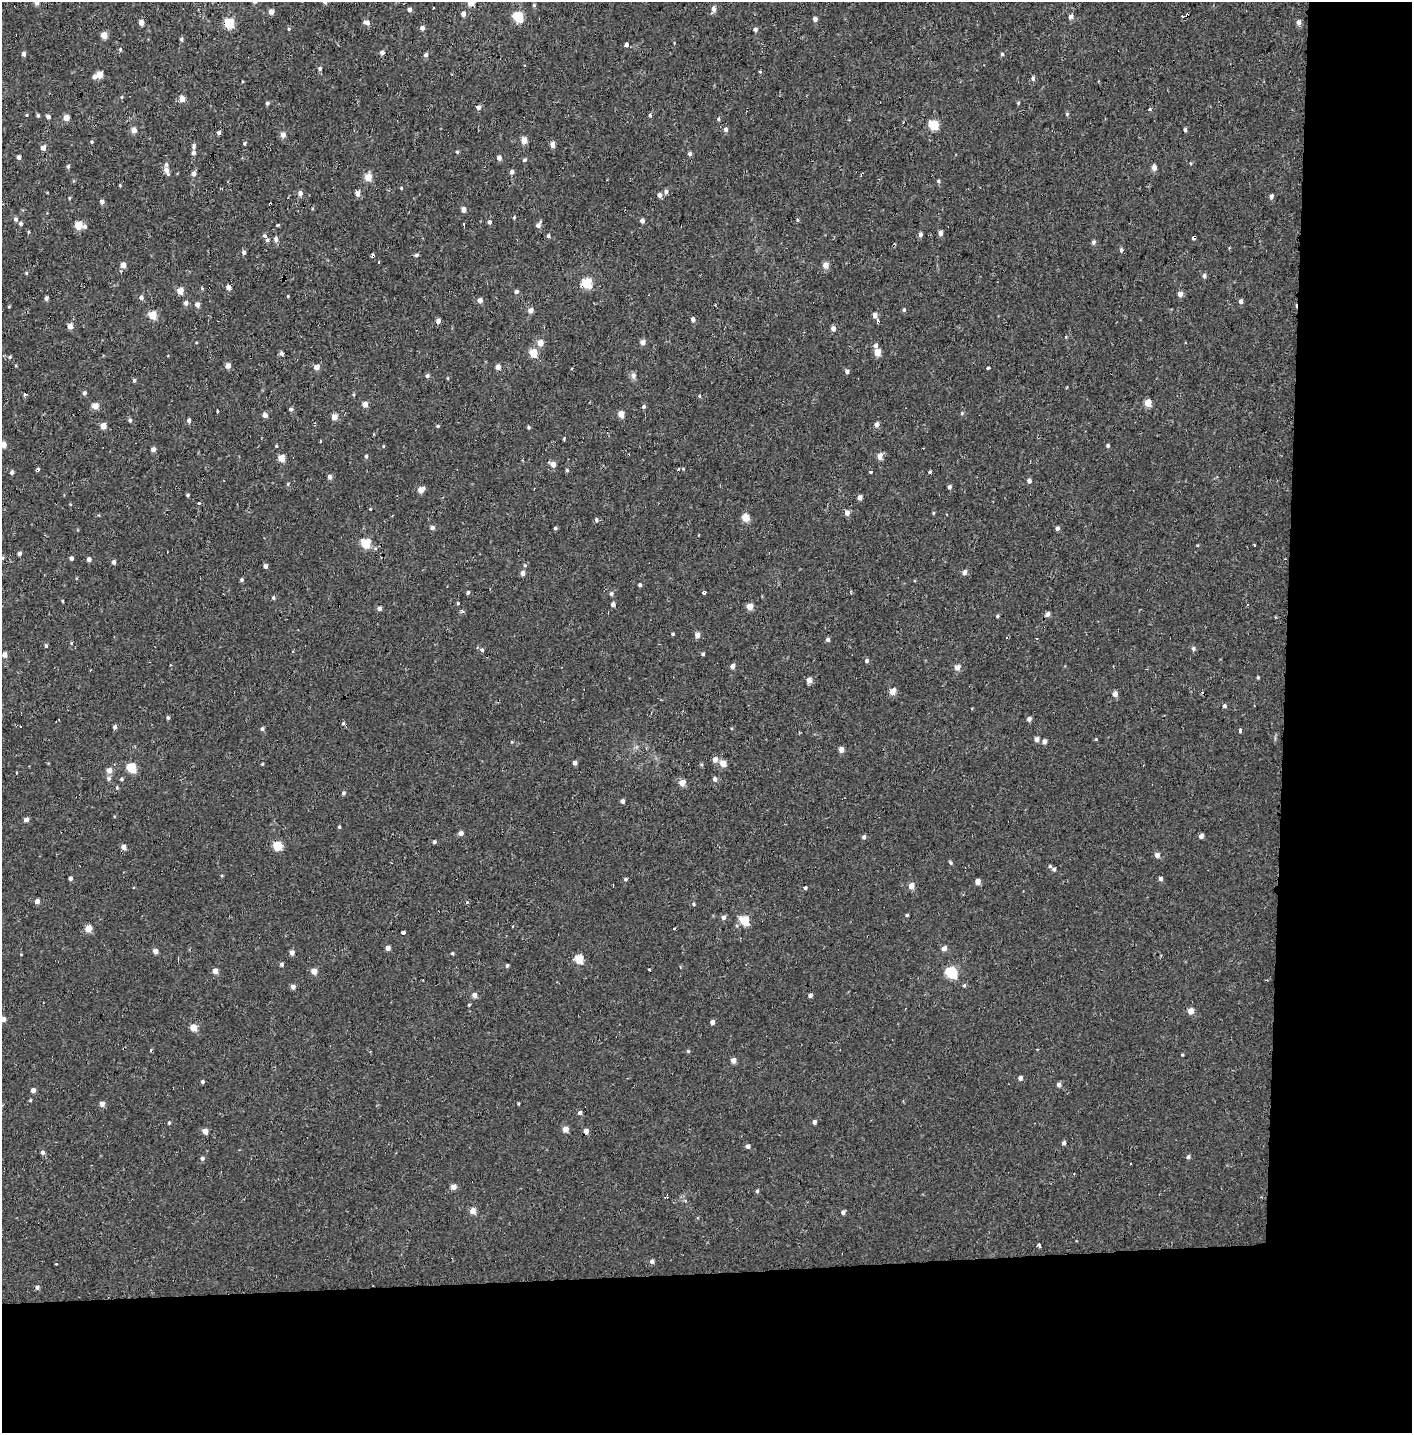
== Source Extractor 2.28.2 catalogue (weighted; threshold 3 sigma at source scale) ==
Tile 9 of 3 x 3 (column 3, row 3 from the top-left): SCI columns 2836-4245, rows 163-1593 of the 4245 x 4554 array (HDU 1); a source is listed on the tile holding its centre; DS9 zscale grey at full resolution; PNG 1414 x 1435 px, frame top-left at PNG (2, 2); no overlay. Shown black and unused: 19% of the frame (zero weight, under 2 of 3 exposures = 3% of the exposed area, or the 3 px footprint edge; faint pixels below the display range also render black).
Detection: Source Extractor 2.28.2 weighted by HDU 2 'WHT'; one run over the whole footprint, this tile lists its part. Background 0.00104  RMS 0.0035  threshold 0.0158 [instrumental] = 3 sigma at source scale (4.5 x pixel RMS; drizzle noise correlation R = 1.50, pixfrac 1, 0.0396/0.0396 arcsec/px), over >= 5 px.
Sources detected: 346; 20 cosmic-ray / hot-pixel residue — not listed; the other 326 listed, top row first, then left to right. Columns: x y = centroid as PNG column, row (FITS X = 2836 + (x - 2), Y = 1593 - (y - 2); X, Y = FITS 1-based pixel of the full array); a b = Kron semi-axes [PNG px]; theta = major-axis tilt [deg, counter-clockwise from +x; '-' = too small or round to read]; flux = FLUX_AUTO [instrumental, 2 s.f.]
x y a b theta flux
36 2 4 4 - 3.5
471 3 5 4 - 6.1
534 5 5 4 - 0.46
713 9 5 4 - 2
409 10 5 4 - 1.1
271 12 4 4 - 2.5
463 14 5 4 - 1.7
1071 16 5 4 - 1.8
518 17 5 5 - 21
815 19 4 4 - 1.4
141 22 4 4 - 2.6
366 22 7 5 -14 2
1299 22 5 5 - 1.4
229 23 5 5 - 21
422 28 5 4 - 1.4
289 29 4 4 - 0.38
755 29 5 4 - 0.94
104 35 5 4 - 5
182 40 5 4 - 0.57
626 44 4 3 - 4.5
120 50 5 4 - 0.49
382 53 5 4 - 1.3
24 54 5 4 - 1.1
1002 54 4 4 - 0.47
426 55 5 4 - 1.1
320 69 5 4 - 0.6
760 72 5 3 - 0.32
99 75 5 4 - 4.9
94 77 6 5 - 1.1
1033 78 6 5 - 0.76
122 97 5 3 - 0.31
182 99 5 4 - 3.4
267 103 5 4 - 0.58
1018 103 5 3 - 0.35
478 107 5 5 - 1.2
1150 109 4 3 - 0.6
1067 114 5 4 - 0.44
27 115 4 3 - 0.29
38 115 4 4 - 0.5
650 115 5 4 - 0.59
48 117 5 4 - 1.1
66 118 4 4 - 4.1
718 119 5 4 - 0.42
933 125 5 5 - 18
726 129 5 5 - 0.96
134 130 5 5 - 2.5
218 133 4 4 - 0.92
283 135 5 5 - 2
524 140 5 4 - 4.3
92 142 4 4 - 0.37
244 143 4 3 - 0.49
552 145 6 4 -88 1.9
194 146 8 5 77 0.82
43 148 5 4 - 2.1
457 152 4 4 - 0.39
193 153 5 5 - 0.97
690 154 5 4 - 0.82
19 157 4 4 - 1.2
499 158 5 4 - 1.7
525 160 6 4 20 0.46
166 164 5 4 - 0.61
68 166 6 4 75 0.55
1154 168 5 5 - 2
166 170 6 4 -67 2.6
512 172 5 4 - 1
194 173 5 5 - 1.5
368 177 5 5 - 6.3
938 181 5 4 - 0.47
120 185 5 3 - 0.3
401 188 4 3 - 0.3
666 192 6 5 - 1
300 193 6 5 - 1.4
358 193 5 4 - 2.4
659 195 5 4 - 1.3
1271 197 5 4 - 1.2
102 201 4 4 - 1.3
464 209 5 4 - 2.1
514 217 4 4 - 0.33
16 219 5 5 - 0.87
797 220 5 3 - 0.39
642 221 4 4 - 1.3
489 222 5 4 - 0.97
21 223 5 4 - 0.73
78 225 5 5 - 8.5
538 225 7 5 58 1.4
85 226 6 5 - 0.75
28 232 5 3 - 0.29
940 233 4 4 - 1.6
920 235 5 4 - 1.1
264 236 6 5 - 0.63
548 236 4 4 - 0.7
1194 238 4 3 - 11
276 239 5 4 - 1.4
267 240 5 4 - 0.72
1093 242 6 4 77 0.81
1121 250 5 4 - 0.8
244 252 5 4 - 0.96
373 255 4 3 - 2.2
416 255 6 4 17 0.6
379 262 3 2 - 0.54
123 265 5 4 - 3.2
825 265 5 5 - 3.6
26 273 4 4 - 0.32
1204 276 5 4 - 0.9
587 283 5 5 - 21
229 288 4 4 - 2.3
180 291 4 4 - 5.4
516 292 5 5 - 0.84
1180 294 5 5 - 1.7
141 297 5 4 - 1.3
46 298 4 4 - 1
480 301 5 5 - 1.9
1241 301 4 4 - 1.2
186 303 5 5 - 1.1
197 304 5 4 - 1.7
530 310 5 5 - 2
904 310 5 4 - 0.52
152 315 5 5 - 9.8
875 315 5 4 - 2.2
693 319 5 4 - 1.2
438 321 5 4 - 1.5
70 326 4 4 - 2.7
833 328 5 4 - 1.9
642 342 5 5 - 2
540 343 5 5 - 4.2
876 345 5 5 - 1.2
877 352 5 5 - 5.1
281 353 5 4 - 0.69
533 353 5 5 - 10
10 357 6 4 23 0.47
228 366 5 4 - 2.1
317 367 5 4 - 2.6
498 367 4 4 - 2.3
988 368 3 3 - 1.4
847 371 5 4 - 1.1
427 376 5 5 - 0.85
633 376 9 7 -85 1.1
447 378 4 3 - 0.29
134 380 4 4 - 0.65
84 393 5 4 - 0.81
25 394 3 3 - 5.5
699 396 5 4 - 0.37
1148 403 5 5 - 6.6
365 404 4 4 - 3.4
95 406 4 4 - 4.8
643 407 5 5 - 0.65
291 409 4 4 - 0.68
217 411 3 3 - 3.3
962 413 5 4 - 0.39
621 414 5 4 - 4.2
265 415 4 4 - 1.8
334 417 4 4 - 3.4
130 420 5 4 - 0.62
189 420 5 4 - 0.92
876 424 5 4 - 1.6
103 426 4 4 - 3.7
438 426 5 4 - 0.41
529 427 4 4 - 0.49
564 439 5 3 - 0.36
3 445 5 4 - 3.1
1108 445 4 4 - 0.52
383 446 4 3 - 0.27
153 449 4 4 - 1.7
366 456 5 4 - 0.5
880 456 5 4 - 3.3
281 458 4 4 - 6.2
553 464 6 5 - 2.5
38 469 4 3 - 1.1
567 470 4 4 - 0.43
12 472 4 4 - 0.74
871 472 3 3 - 2.5
930 472 4 3 - 0.48
330 477 4 4 - 1.7
1029 481 5 4 - 1.1
288 484 5 3 - 0.37
949 487 4 4 - 0.99
421 490 6 4 35 3.3
188 495 4 3 - 0.43
860 497 4 4 - 1.7
198 503 3 3 - 1.4
370 509 4 3 - 0.25
847 513 5 5 - 1.8
933 513 5 3 - 0.31
745 517 5 5 - 6.4
596 520 6 5 - 0.74
432 528 5 5 - 0.93
555 528 4 4 - 0.54
1057 528 4 4 - 1.1
365 543 5 5 - 15
19 553 4 4 - 1
3 558 5 3 - 0.33
71 558 4 4 - 0.98
89 559 4 4 - 1.3
114 562 4 4 - 1.1
525 565 5 4 - 0.48
265 566 4 4 - 1.4
964 572 4 4 - 1.9
523 573 5 4 - 1.6
241 580 5 4 - 0.57
640 585 4 4 - 0.62
468 592 4 4 - 0.63
704 593 3 3 - 3.1
611 594 5 5 - 0.74
273 598 5 4 - 0.47
62 601 3 3 - 0.32
458 603 4 3 - 0.33
613 604 5 4 - 1.2
750 606 5 4 - 4.6
379 608 5 5 - 1.1
1047 614 5 5 - 1.4
997 616 4 4 - 0.4
673 634 4 3 - 0.41
697 635 5 5 - 1.9
828 639 5 5 - 0.82
71 643 4 4 - 0.34
46 646 5 4 - 0.59
1193 649 6 5 - 0.82
482 650 5 5 - 0.82
703 654 4 4 - 0.58
4 655 4 4 - 2.6
867 661 5 4 - 0.74
732 666 5 4 - 1.7
957 667 5 4 - 3.1
1258 677 4 3 - 0.36
809 680 5 4 - 2.2
892 692 5 4 - 4.1
1115 694 5 4 - 1.9
1224 706 4 4 - 0.76
168 718 5 4 - 0.5
1029 719 5 4 - 1.2
343 723 4 4 - 0.45
115 727 5 4 - 0.87
262 729 5 5 - 0.69
1240 730 4 3 - 3.2
1037 739 5 5 - 1.6
1096 739 4 3 - 0.3
1044 741 5 5 - 1.2
841 750 4 4 - 2.4
715 759 5 5 - 2.2
575 763 4 4 - 1.3
723 763 5 5 - 4.3
262 764 4 3 - 0.3
131 768 5 5 - 18
109 770 5 5 - 2.5
16 772 3 3 - 1.2
109 778 5 5 - 0.92
121 779 4 4 - 0.5
715 779 5 5 - 1.1
682 783 5 5 - 3.8
117 787 4 4 - 0.37
343 793 5 4 - 0.68
623 801 4 4 - 1.2
26 819 4 4 - 1.8
339 827 4 4 - 0.43
461 833 5 5 - 1.4
1201 836 4 4 - 1.4
864 837 5 4 - 0.82
434 842 4 4 - 0.62
277 845 5 5 - 12
123 847 4 4 - 2.6
1157 855 5 5 - 1.6
950 862 5 4 - 0.52
1050 866 4 4 - 0.49
1054 869 5 4 - 0.68
70 878 4 4 - 1.1
625 879 4 4 - 0.61
1161 879 4 4 - 0.93
977 881 4 4 - 2.4
911 886 5 4 - 3.3
805 888 5 4 - 0.43
37 901 4 4 - 2
467 902 5 4 - 0.37
693 904 4 4 - 0.39
907 915 3 3 - 0.46
724 917 6 5 - 1.1
744 920 6 5 - 15
88 928 4 4 - 6.3
404 932 4 3 - 2.2
388 948 4 4 - 1.8
944 948 5 4 - 1.8
155 951 4 4 - 2.1
292 952 5 4 - 1.6
452 953 4 3 - 0.39
178 959 3 3 - 0.33
579 959 5 5 - 11
281 964 4 4 - 0.74
507 966 4 3 - 0.52
215 971 5 5 - 2.4
314 971 5 4 - 3.6
951 972 6 6 - 33
964 985 5 4 - 0.51
293 987 5 4 - 1.7
474 995 5 5 - 1.9
810 995 4 4 - 1.1
469 1004 5 3 - 0.31
1191 1011 5 5 - 3.1
3 1019 4 4 - 2
712 1022 4 4 - 1.6
193 1028 5 5 - 5
688 1051 5 5 - 0.43
1182 1055 3 3 - 0.31
733 1060 5 5 - 2.1
1020 1078 5 4 - 1.2
202 1082 4 4 - 0.73
1059 1085 5 5 - 1.3
33 1090 4 4 - 1.6
102 1104 5 4 - 2.1
518 1104 3 2 - 0.33
580 1113 5 5 - 0.95
814 1122 4 4 - 1.1
169 1123 5 4 - 0.41
565 1129 5 5 - 3.5
205 1131 5 4 - 2.8
586 1131 4 4 - 2
1064 1143 5 4 - 0.93
748 1146 4 4 - 1.3
42 1152 5 4 - 1.1
1188 1157 5 4 - 0.69
202 1158 5 5 - 0.79
453 1187 5 5 - 2.4
757 1191 4 3 - 0.65
473 1211 5 4 - 3.9
843 1212 4 4 - 0.99
1039 1245 4 3 - 4.6
652 1261 5 4 - 1.2
37 1287 5 4 - 0.99
Overlapping masked pixels (flux is a lower limit): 3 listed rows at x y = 1194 238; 373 255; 586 1131
Isophote crosses this tile's border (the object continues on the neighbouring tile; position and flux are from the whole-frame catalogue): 4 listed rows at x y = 36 2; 471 3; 3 445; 3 1019